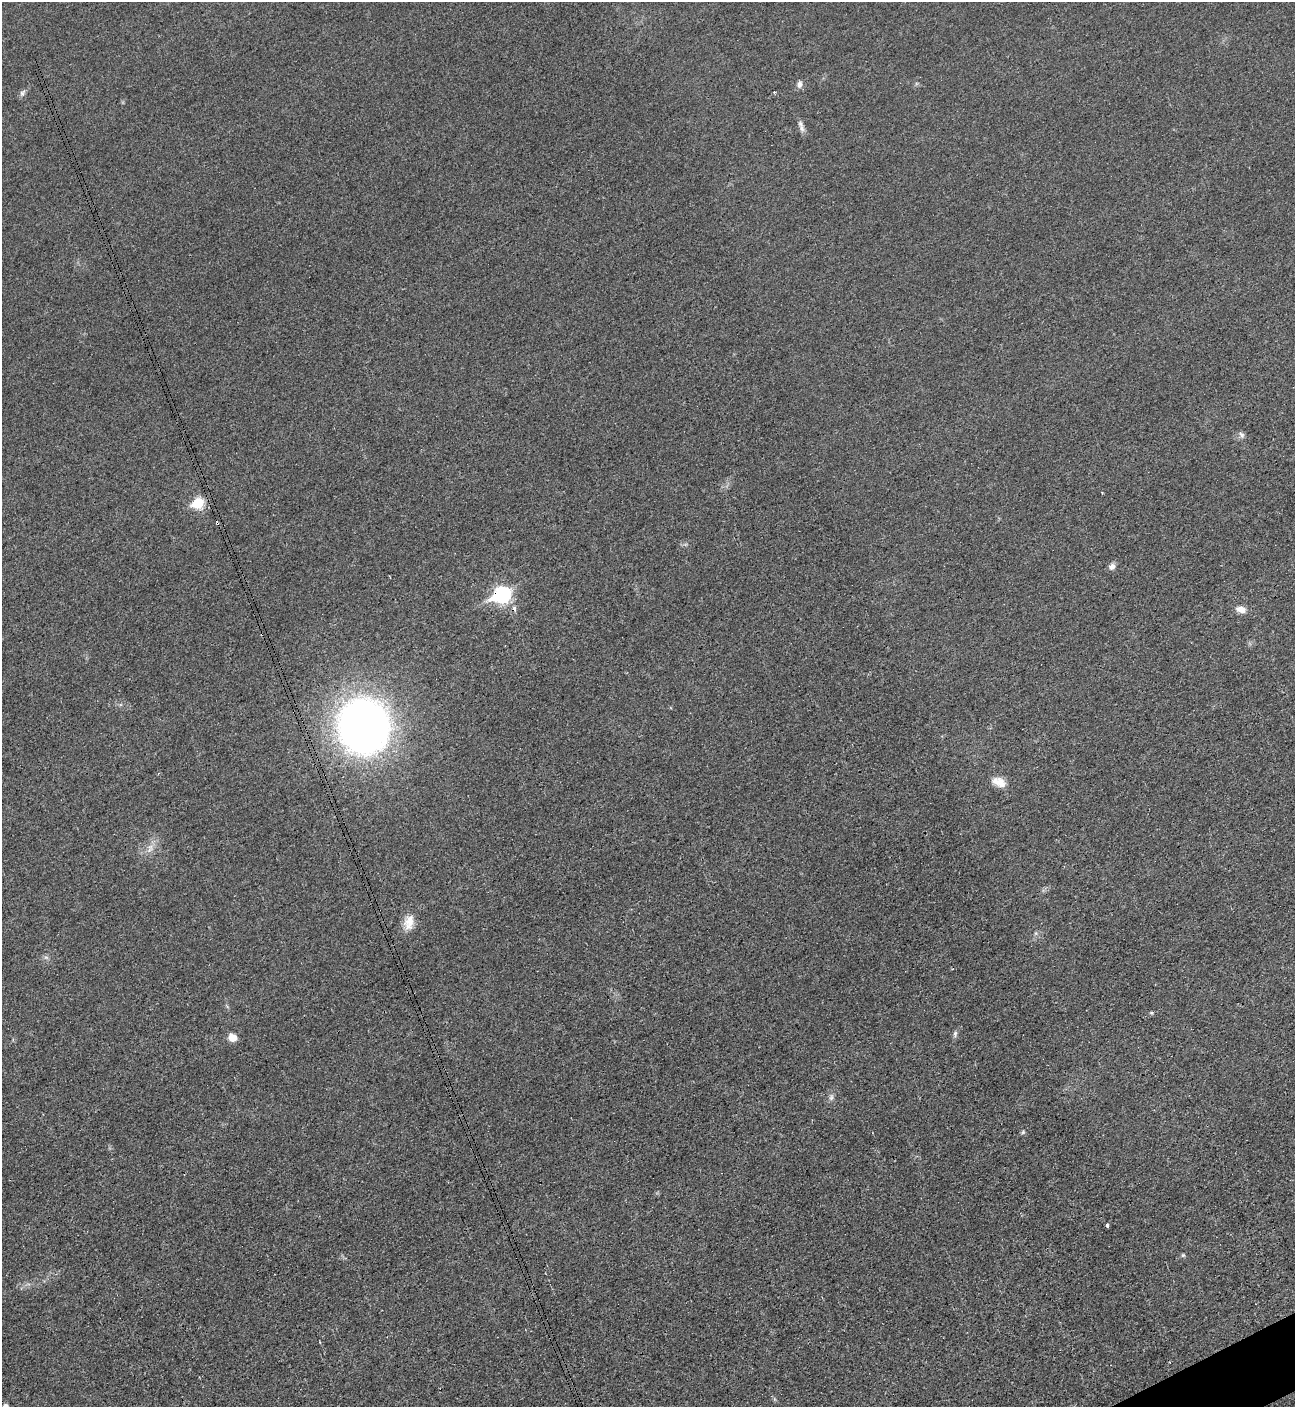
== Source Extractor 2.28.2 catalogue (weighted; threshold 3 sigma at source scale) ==
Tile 6 of 4 x 4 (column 2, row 2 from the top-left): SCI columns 1596-2888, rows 2820-4224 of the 5634 x 5651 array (HDU 1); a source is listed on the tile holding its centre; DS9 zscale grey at full resolution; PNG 1297 x 1409 px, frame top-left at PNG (2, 2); no overlay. Shown black and unused: <1% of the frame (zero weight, under 3 of 4 exposures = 1% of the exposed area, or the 3 px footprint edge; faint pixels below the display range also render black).
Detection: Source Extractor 2.28.2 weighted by HDU 2 'WHT'; one run over the whole footprint, this tile lists its part. Background 0.0194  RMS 0.0041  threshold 0.0184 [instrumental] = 3 sigma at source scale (4.5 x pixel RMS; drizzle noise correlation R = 1.50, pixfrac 1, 0.05/0.05 arcsec/px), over >= 5 px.
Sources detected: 24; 2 cosmic-ray / hot-pixel residue — not listed; the other 22 listed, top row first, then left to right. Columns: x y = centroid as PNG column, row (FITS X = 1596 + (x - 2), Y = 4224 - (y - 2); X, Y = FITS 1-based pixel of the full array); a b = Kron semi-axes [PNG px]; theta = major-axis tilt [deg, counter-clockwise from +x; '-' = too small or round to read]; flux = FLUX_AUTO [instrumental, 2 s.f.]
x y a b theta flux
799 84 9 7 85 1.7
22 93 10 6 61 1.2
802 128 11 7 -68 1.8
1242 435 9 7 -61 1.3
1102 492 3 2 - 0.31
198 503 7 6 - 26
1112 566 8 7 - 2
501 595 9 7 25 100
1241 609 12 8 -17 3.2
363 726 45 41 -82 250
999 782 19 11 -23 4.4
150 848 13 8 82 3
409 922 21 12 80 5.5
46 957 7 4 -1 0.84
1151 1013 5 4 - 0.55
955 1034 9 5 76 1.1
232 1037 9 7 -32 4.3
831 1097 10 6 75 1.3
1023 1132 6 5 - 0.64
1107 1225 4 3 - 1.2
1183 1255 6 5 - 0.6
5 1406 5 5 - 1.4
Overlapping masked pixels (flux is a lower limit): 1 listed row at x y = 501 595
Isophote crosses this tile's border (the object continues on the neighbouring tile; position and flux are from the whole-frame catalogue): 1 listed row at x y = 5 1406